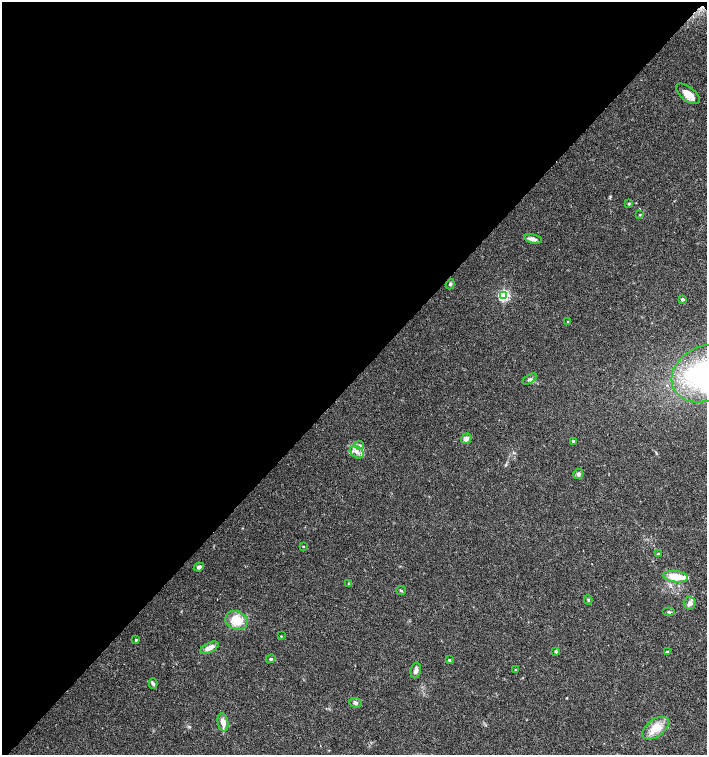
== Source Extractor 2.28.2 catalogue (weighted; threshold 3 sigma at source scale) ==
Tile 2 of 4 x 4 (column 2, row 1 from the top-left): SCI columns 1568-2976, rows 4519-6023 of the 6020 x 6026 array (HDU 1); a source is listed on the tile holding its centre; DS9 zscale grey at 2 x 2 block average (1 PNG px = mean of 2 x 2 image px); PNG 709 x 757 px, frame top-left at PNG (2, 2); each listed source drawn as its Kron ellipse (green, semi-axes under 4 px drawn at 4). Shown black and unused: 50% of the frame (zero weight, under 3 of 4 exposures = <1% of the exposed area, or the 3 px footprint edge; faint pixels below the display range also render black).
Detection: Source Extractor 2.28.2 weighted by HDU 2 'WHT'; one run over the whole footprint, this tile lists its part. Background 0.0333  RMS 0.0033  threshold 0.0149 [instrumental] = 3 sigma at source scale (4.5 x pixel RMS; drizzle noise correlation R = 1.50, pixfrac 1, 0.0396/0.0396 arcsec/px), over >= 5 px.
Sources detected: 45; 2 inside a brighter object's white glare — neither listed nor drawn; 5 inside a brighter listed object's ellipse — not listed separately; the other 38 listed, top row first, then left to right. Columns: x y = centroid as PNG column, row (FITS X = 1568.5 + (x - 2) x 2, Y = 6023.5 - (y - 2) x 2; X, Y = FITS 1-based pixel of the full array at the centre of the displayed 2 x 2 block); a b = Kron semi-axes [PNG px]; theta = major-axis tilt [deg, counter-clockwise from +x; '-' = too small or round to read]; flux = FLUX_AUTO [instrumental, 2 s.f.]
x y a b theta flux
688 94 14 7 -38 8.7
629 203 3 3 - 0.83
640 215 3 3 - 0.63
533 239 9 4 -12 3.5
450 284 5 4 - 1.3
504 295 4 4 - 83
683 299 3 3 - 2
568 322 2 2 - 0.9
705 374 35 27 26 130
530 379 8 4 32 1.9
466 439 5 5 - 2.7
573 441 2 2 - 2.3
360 445 4 3 - 1.4
357 452 7 5 -36 4.1
578 474 5 5 - 2.3
304 547 3 2 - 0.46
658 554 3 2 - 0.47
199 567 5 3 - 2.7
675 577 12 5 -8 13
348 584 4 2 - 0.73
401 590 5 2 - 0.88
588 600 4 3 - 0.96
690 603 6 6 - 3.2
669 612 6 3 0 1.3
236 620 11 9 -24 15
281 636 3 2 - 0.45
136 640 3 2 - 0.94
209 648 10 5 26 6
556 651 4 4 - 1.1
667 651 4 3 - 1
271 659 5 3 - 1.2
449 660 3 3 - 0.87
515 669 2 2 - 1.2
416 670 8 5 78 3
153 684 5 4 - 1.5
355 703 6 5 - 2
223 722 9 5 -80 5.6
655 728 15 8 35 13
Isophote crosses this tile's border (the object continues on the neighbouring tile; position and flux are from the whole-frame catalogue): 1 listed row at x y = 705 374